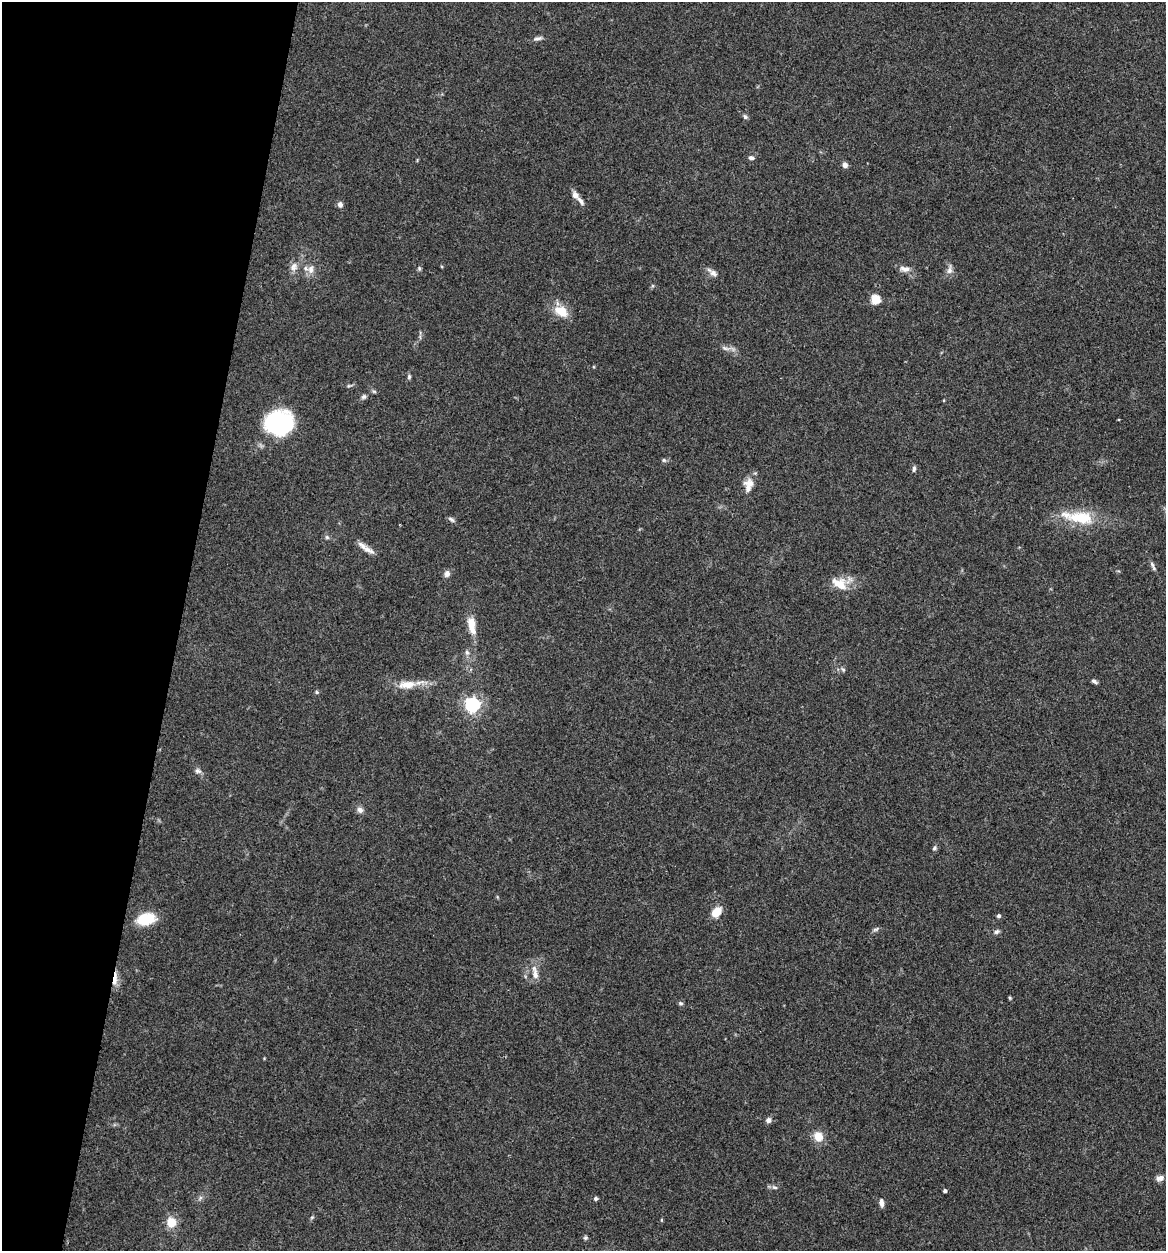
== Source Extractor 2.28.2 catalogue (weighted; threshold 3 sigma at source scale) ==
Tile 9 of 4 x 4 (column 1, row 3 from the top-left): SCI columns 125-1288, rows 1254-2502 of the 5024 x 5001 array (HDU 1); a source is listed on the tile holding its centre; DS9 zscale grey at full resolution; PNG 1168 x 1253 px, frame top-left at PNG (2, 2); no overlay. Shown black and unused: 15% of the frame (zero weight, under 3 of 4 exposures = <1% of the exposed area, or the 3 px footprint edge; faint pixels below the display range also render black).
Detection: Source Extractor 2.28.2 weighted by HDU 2 'WHT'; one run over the whole footprint, this tile lists its part. Background 0.0777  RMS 0.0062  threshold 0.0278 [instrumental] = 3 sigma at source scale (4.5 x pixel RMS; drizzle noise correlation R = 1.50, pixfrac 1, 0.05/0.05 arcsec/px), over >= 5 px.
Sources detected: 62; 3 inside a brighter listed object's ellipse — not listed separately; the other 59 listed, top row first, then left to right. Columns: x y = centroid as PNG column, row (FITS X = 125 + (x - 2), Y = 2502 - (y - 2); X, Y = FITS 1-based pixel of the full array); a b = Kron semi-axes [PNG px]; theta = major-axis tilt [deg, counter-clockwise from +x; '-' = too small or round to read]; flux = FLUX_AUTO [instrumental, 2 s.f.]
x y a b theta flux
538 38 13 5 15 2.1
745 117 7 5 -55 1.3
751 158 7 5 -10 1.6
845 165 6 5 - 2.6
575 195 12 7 -59 3.2
340 204 6 6 - 2.3
294 267 12 10 52 4.1
419 268 6 4 -49 0.86
311 269 12 9 83 4.4
905 269 14 8 -5 3.8
950 270 14 7 80 3
713 273 12 7 -35 3.2
875 299 5 5 - 33
562 312 15 11 -59 10
725 348 13 5 -18 2.5
409 377 6 5 - 1.1
374 391 6 4 -2 0.94
363 397 7 6 - 1.4
279 423 22 19 8 81
664 460 6 5 - 1.1
914 469 8 4 84 1.4
748 485 19 12 79 6.5
1081 518 40 17 -6 25
451 519 9 6 -33 1.5
327 537 6 5 - 1.1
362 546 19 7 -47 4
1153 566 14 4 -63 1.8
447 574 8 7 - 2.7
839 584 22 13 -32 12
472 625 23 9 -79 9.4
467 652 7 5 -68 1.6
843 670 7 4 -53 1
1094 681 7 4 -36 1.5
407 684 26 10 5 11
317 692 5 5 - 0.86
472 705 6 6 - 180
198 771 8 7 - 1.9
360 810 8 7 - 2.6
934 848 6 5 - 1.2
716 912 10 7 51 10
999 916 5 4 - 1.2
146 919 15 10 13 24
875 929 9 4 21 1.3
996 932 8 5 31 1.6
535 973 22 7 -79 5
115 979 20 5 82 4.9
1010 998 5 4 - 0.74
681 1003 6 5 - 1
768 1120 7 6 - 2.2
818 1137 10 9 - 8.7
1160 1178 10 7 15 2.7
774 1187 8 5 -17 1.7
945 1191 4 3 - 1.1
200 1198 8 4 46 1.5
596 1199 5 5 - 1.2
881 1203 9 5 -83 2.6
312 1217 6 4 44 0.79
171 1223 11 10 - 9.4
585 1238 5 5 - 1.1
Overlapping masked pixels (flux is a lower limit): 1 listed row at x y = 115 979